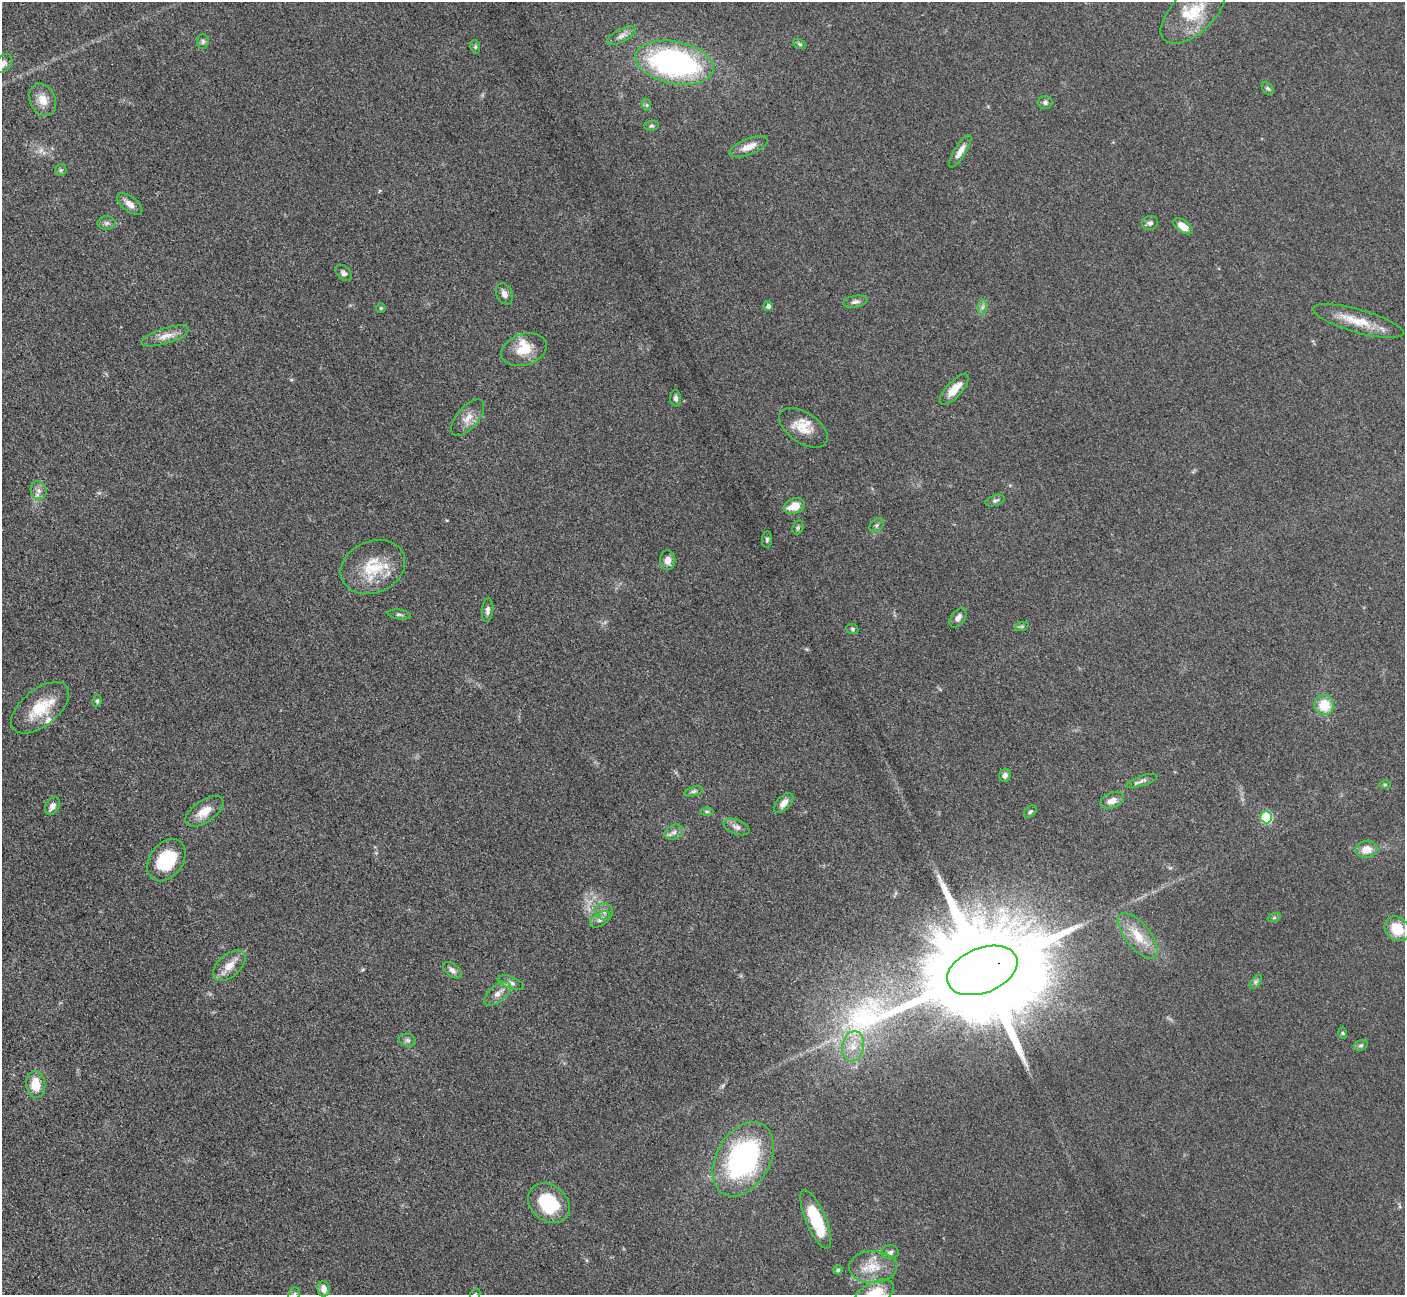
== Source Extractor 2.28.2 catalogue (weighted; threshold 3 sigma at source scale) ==
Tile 7 of 4 x 4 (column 3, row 2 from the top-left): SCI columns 2828-4230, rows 2885-4177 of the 5700 x 5663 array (HDU 1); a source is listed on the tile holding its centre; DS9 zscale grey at full resolution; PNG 1407 x 1297 px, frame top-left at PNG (2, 2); each listed source drawn as its Kron ellipse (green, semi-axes under 4 px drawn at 4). Shown black and unused: <1% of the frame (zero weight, under 3 of 5 exposures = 4% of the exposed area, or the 3 px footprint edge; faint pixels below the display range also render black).
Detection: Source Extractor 2.28.2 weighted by HDU 2 'WHT'; one run over the whole footprint, this tile lists its part. Background 0.0529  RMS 0.0056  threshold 0.0253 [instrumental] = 3 sigma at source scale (4.5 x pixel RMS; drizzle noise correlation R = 1.50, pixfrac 1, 0.05/0.05 arcsec/px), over >= 5 px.
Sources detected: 92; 1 too faint to see at this stretch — neither listed nor drawn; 2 inside a brighter listed object's ellipse — not listed separately; the other 89 listed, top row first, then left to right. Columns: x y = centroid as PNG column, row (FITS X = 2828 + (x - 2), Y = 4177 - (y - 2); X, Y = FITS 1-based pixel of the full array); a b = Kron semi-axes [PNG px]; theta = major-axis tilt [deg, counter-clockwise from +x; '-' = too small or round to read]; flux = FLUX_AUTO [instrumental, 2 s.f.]
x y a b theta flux
1193 13 39 20 43 25
621 36 16 6 27 3.1
203 41 7 5 -88 1.3
799 44 7 4 -27 0.93
475 47 6 4 -84 0.85
3 63 10 7 48 2.7
674 63 39 21 -11 130
1268 88 7 5 -48 1.1
43 100 17 12 -65 7
1045 103 7 6 - 1.4
647 105 6 4 -71 0.87
651 126 7 4 5 0.96
749 147 20 8 22 6.2
960 151 19 6 58 4.6
61 170 6 5 - 1
130 204 15 7 -37 4.3
107 223 9 6 0 1.7
1150 223 8 7 - 1.8
1183 226 11 6 -34 5.4
343 273 9 6 -45 1.7
504 294 11 8 -63 3.1
855 302 12 6 11 2
768 306 5 4 - 1.8
982 307 7 4 88 1.5
381 308 5 5 - 0.72
1358 321 47 11 -16 15
165 336 25 7 18 5.5
524 350 23 15 18 12
954 389 19 8 47 8
676 398 8 5 -85 1.8
468 418 22 11 50 6.4
803 428 27 15 -34 11
39 490 9 8 - 2.6
995 501 10 5 18 1.5
794 506 11 7 21 8.5
877 525 8 6 47 1.4
798 528 7 5 70 0.87
767 540 8 5 83 1.1
668 560 10 7 -87 3.6
373 567 33 26 24 23
488 610 12 5 85 2.3
399 614 12 4 -7 1.3
958 618 11 6 53 2.5
1022 626 7 4 19 0.94
852 629 6 5 - 0.92
97 701 6 4 82 1.1
1324 705 10 10 - 13
40 708 34 18 39 19
1005 775 7 5 67 2.3
1142 781 16 5 18 2.1
1385 784 6 4 0 0.6
693 791 9 4 18 1.2
1112 801 12 7 20 4.4
784 803 12 7 48 4.1
52 806 9 6 58 3.2
204 811 22 10 34 8.2
707 811 6 4 0 0.79
1030 812 7 5 47 1.1
1266 817 6 6 - 45
737 827 13 7 -20 2.6
674 832 9 7 29 2.4
1367 849 11 8 9 6
166 860 23 16 54 28
604 911 9 8 - 2.7
1274 918 7 4 19 0.88
600 919 11 6 33 2.2
1397 929 13 11 -45 14
1138 936 27 12 -52 13
229 966 19 11 41 7.3
452 970 11 6 -37 2.2
982 970 37 22 21 22000
1256 982 8 4 53 1.2
511 983 13 6 -20 2.1
497 994 16 8 40 4.5
1342 1033 6 4 -88 0.78
407 1040 9 6 -16 1.5
1361 1045 7 5 17 1.1
853 1046 15 11 78 7.5
36 1085 13 9 -83 11
743 1159 40 27 60 100
549 1203 23 17 -38 30
816 1219 31 10 -67 24
890 1252 8 7 - 1.8
873 1267 24 16 0 13
838 1270 4 4 - 0.98
324 1289 8 6 -80 4.6
294 1294 7 5 67 1.3
475 1294 6 4 43 0.7
874 1294 22 12 30 19
Overlapping masked pixels (flux is a lower limit): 1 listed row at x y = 982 970
Isophote crosses this tile's border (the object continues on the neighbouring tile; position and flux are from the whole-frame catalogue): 4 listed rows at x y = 3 63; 294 1294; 475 1294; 874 1294